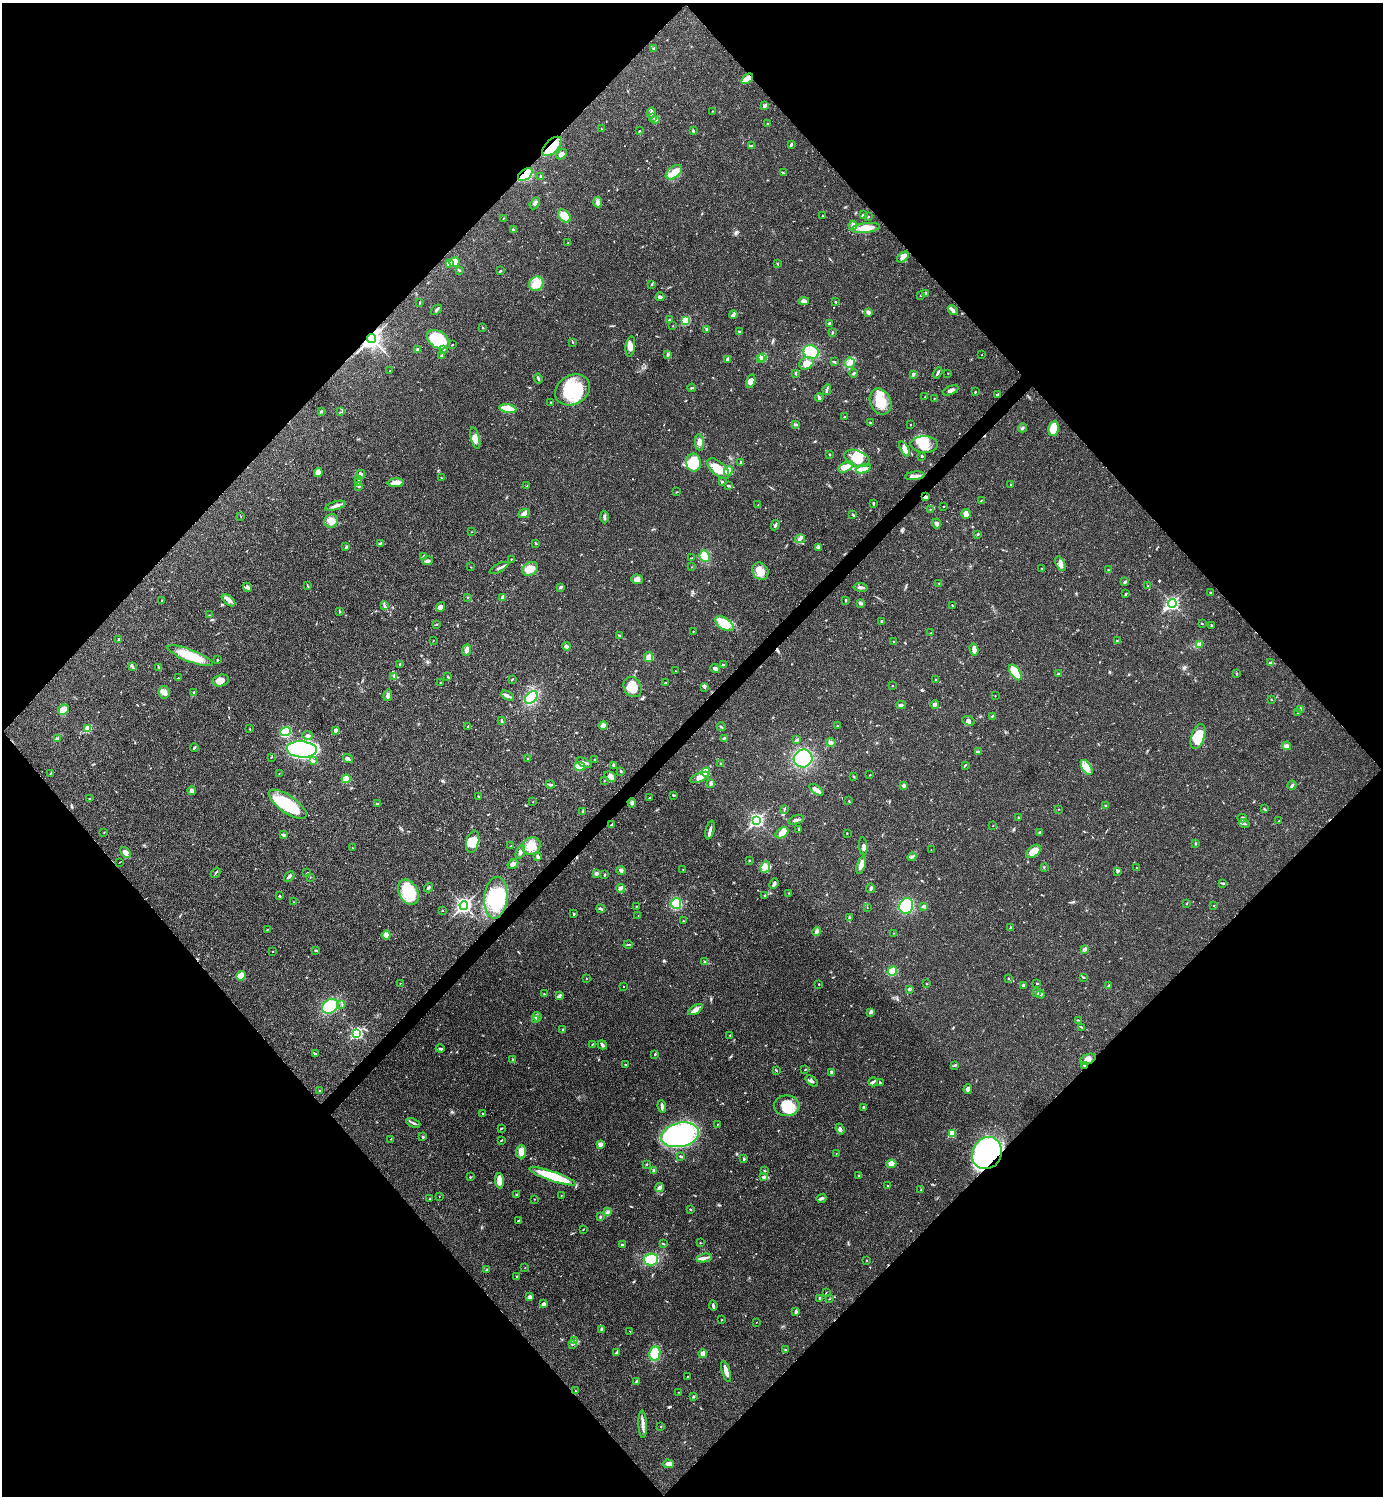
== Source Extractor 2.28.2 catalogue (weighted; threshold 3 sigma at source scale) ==
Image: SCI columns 299-5822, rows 1-5976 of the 5980 x 5981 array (HDU 1 of 3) = the unmasked area's bounding box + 8 px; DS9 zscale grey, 4 x 4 block average (1 PNG px = mean of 4 x 4 image px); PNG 1385 x 1498 px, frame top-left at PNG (2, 3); each listed source drawn as its Kron ellipse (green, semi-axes under 4 px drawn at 4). Shown black and unused: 51% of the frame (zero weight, under 3 of 4 exposures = <1% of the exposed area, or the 3 px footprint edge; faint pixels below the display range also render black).
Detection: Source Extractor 2.28.2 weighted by HDU 2 'WHT'. Background 0.0207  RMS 0.0022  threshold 0.00989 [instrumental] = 3 sigma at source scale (4.5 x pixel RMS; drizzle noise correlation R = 1.50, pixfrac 1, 0.05/0.05 arcsec/px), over >= 5 px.
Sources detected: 606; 3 inside a brighter object's white glare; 2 cosmic-ray / hot-pixel residue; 1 long thin detection or spike segment (spike, bleed or trail) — neither listed nor drawn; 6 coinciding with a brighter row at this scale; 40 inside a brighter listed object's ellipse — not listed separately; of the other 554, all 500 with FLUX_AUTO >= 0.408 (the completeness limit of this list) listed and drawn (54 fainter detections not listed), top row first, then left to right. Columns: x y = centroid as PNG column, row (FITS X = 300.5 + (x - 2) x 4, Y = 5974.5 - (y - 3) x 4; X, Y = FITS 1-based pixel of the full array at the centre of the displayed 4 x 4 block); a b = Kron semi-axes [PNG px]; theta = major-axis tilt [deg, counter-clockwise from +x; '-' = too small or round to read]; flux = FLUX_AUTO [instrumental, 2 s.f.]
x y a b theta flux
654 48 2 2 - 2.5
747 79 6 3 37 16
765 105 4 2 - 3.5
712 111 2 2 - 0.58
651 113 5 2 - 2.4
652 117 2 2 - 0.8
655 119 3 2 - 1.3
767 124 2 2 - 0.69
601 129 2 2 - 0.46
639 131 2 2 - 1.1
693 131 3 2 - 1.4
791 145 3 2 - 2.3
552 146 12 6 45 29
751 146 2 2 - 0.86
562 154 6 4 46 5.2
674 172 9 5 38 12
783 173 2 2 - 0.73
525 175 8 5 37 51
540 176 2 2 - 1.1
598 202 5 4 - 4.2
535 203 6 3 61 3.8
863 215 2 2 - 3.3
564 216 7 5 -47 23
822 216 2 2 - 0.68
868 217 3 2 - 0.91
503 218 2 2 - 0.52
853 225 4 3 - 4.4
865 228 14 5 7 20
513 229 4 2 - 1.3
568 242 2 2 - 0.44
903 257 6 4 39 5.8
454 262 5 4 - 11
449 263 2 2 - 18
777 264 3 2 - 0.52
459 270 3 2 - 1.5
500 271 2 2 - 0.91
536 284 8 7 - 13
652 284 3 2 - 1.3
926 293 3 2 - 1.3
921 295 2 2 - 0.41
660 297 4 3 - 2.1
804 301 5 3 - 4.1
835 302 2 2 - 1.2
420 303 2 2 - 0.68
436 310 6 2 37 2.2
953 310 6 3 -43 3.1
868 312 4 3 - 4.3
733 315 4 3 - 2.5
669 320 2 2 - 3.5
685 321 3 3 - 24
830 323 3 2 - 1.9
673 326 2 2 - 0.58
483 328 2 2 - 0.65
707 329 3 3 - 2.5
740 332 3 2 - 1.2
832 332 3 2 - 0.82
371 338 4 3 - 540
438 340 12 8 -33 58
573 342 3 2 - 0.78
452 345 2 2 - 0.84
630 346 10 4 82 7.2
418 349 2 2 - 1.1
444 349 3 2 - 1.1
811 352 8 6 -15 33
668 355 4 2 - 1.6
982 355 2 2 - 0.46
442 356 2 2 - 6.5
762 357 2 2 - 55
760 358 3 2 - 8.5
728 359 2 2 - 1.2
834 362 2 2 - 0.91
806 363 7 6 - 12
850 363 5 5 - 5.8
390 371 2 2 - 0.62
795 373 3 2 - 0.93
854 373 4 2 - 1.9
937 373 6 2 60 2.8
948 373 2 2 - 0.59
913 374 2 2 - 6.8
538 378 5 2 - 2.5
751 381 7 4 75 8.7
692 388 4 2 - 1.3
573 390 18 14 31 77
827 390 5 2 - 2.3
951 390 8 3 25 4.5
975 392 2 2 - 1
998 394 4 2 - 1.4
925 396 2 2 - 0.49
819 397 4 3 - 2.8
934 398 2 2 - 0.98
551 402 2 2 - 0.64
880 402 13 10 -65 28
508 409 8 3 -10 36
321 411 2 2 - 4.3
341 412 2 2 - 0.71
844 417 2 2 - 0.95
871 423 3 2 - 1.8
795 424 4 2 - 1.6
910 424 2 2 - 0.44
1023 428 4 2 - 1.4
1054 429 7 5 80 33
475 438 11 4 -75 7.4
699 442 8 4 -86 7.3
924 444 13 8 -1 21
905 449 8 4 -62 7
830 454 2 2 - 1.1
922 456 2 2 - 0.88
857 458 13 8 -20 24
741 462 3 2 - 1.9
694 463 9 7 -84 41
846 467 8 4 28 9.9
718 468 13 7 -41 23
863 469 8 4 20 7.8
728 471 5 4 - 16
318 472 4 4 - 4.2
361 474 4 3 - 2.3
915 476 10 2 6 8.5
441 478 2 2 - 0.58
359 480 2 2 - 0.44
359 482 3 2 - 0.8
722 482 2 2 - 1.1
396 483 8 4 1 9.6
1010 485 2 2 - 0.59
359 486 2 2 - 1.2
527 486 2 2 - 0.5
729 486 4 2 - 2
676 492 2 2 - 0.69
926 497 3 2 - 3.1
981 501 2 2 - 0.67
873 503 3 2 - 1.6
758 505 2 2 - 0.99
335 506 10 3 16 5.1
944 506 2 2 - 0.55
930 509 2 2 - 0.41
524 513 6 4 25 4.5
966 514 5 4 - 7.1
853 515 3 2 - 1
241 516 2 2 - 0.41
604 517 6 2 -89 2.8
331 521 7 6 - 8.2
937 524 5 3 - 2.7
775 525 5 2 - 2.2
471 532 2 2 - 0.59
978 534 3 2 - 0.99
800 539 5 3 - 3.7
380 543 4 2 - 1.6
535 543 2 2 - 0.5
346 547 4 2 - 1.4
819 548 2 2 - 0.77
424 556 4 2 - 2
705 556 6 5 - 23
691 558 2 2 - 0.57
511 559 2 2 - 0.62
428 561 5 3 - 3.3
1060 564 8 4 -64 5.6
471 567 2 2 - 0.59
692 567 2 2 - 0.44
499 568 10 2 27 3.9
1042 568 3 2 - 0.57
530 569 8 6 27 17
1108 569 2 2 - 0.59
760 571 9 7 -57 14
637 579 6 4 -3 6.8
1125 582 3 2 - 2.4
939 583 2 2 - 0.69
307 586 2 2 - 0.55
1148 586 3 2 - 0.77
247 587 5 3 - 3.1
560 587 3 2 - 2.6
861 587 7 3 -7 3.3
1210 592 2 2 - 0.79
1126 594 3 2 - 1.2
502 597 3 2 - 1.6
468 598 2 2 - 0.62
162 600 2 2 - 0.5
229 600 8 4 -40 5.1
846 600 3 2 - 1.4
861 603 4 2 - 4.1
1172 603 4 3 - 210
952 605 3 2 - 0.68
384 606 3 2 - 1.4
440 607 5 4 - 5.5
339 611 3 2 - 1.1
209 615 2 2 - 0.48
882 621 3 2 - 1.5
436 624 2 2 - 0.97
724 624 10 5 -34 26
1202 624 2 2 - 0.75
1211 625 2 2 - 0.68
693 631 2 2 - 0.47
931 633 2 2 - 0.65
619 636 2 2 - 0.75
119 639 2 2 - 2
433 641 2 2 - 0.43
893 641 2 2 - 0.62
1117 641 2 2 - 0.84
1200 644 2 2 - 0.74
566 646 4 3 - 2.7
974 649 6 3 -76 8.1
466 650 6 3 68 3.8
190 656 24 6 -21 45
649 657 5 4 - 5.8
217 660 2 2 - 1
1271 663 3 2 - 1.8
400 664 2 2 - 1.1
723 665 2 2 - 1.4
132 666 4 2 - 1.7
158 667 3 2 - 1.1
715 668 5 3 - 3.2
675 671 2 2 - 0.54
1015 672 9 4 -57 50
1059 674 3 2 - 1.8
1236 674 2 2 - 0.51
394 676 3 2 - 1.7
448 677 4 2 - 1.4
178 678 2 2 - 0.56
512 679 2 2 - 0.77
221 680 8 5 14 7.9
936 680 2 2 - 0.95
440 683 2 2 - 0.65
665 683 2 2 - 1.8
892 686 2 2 - 0.66
632 687 10 8 -63 23
704 687 3 3 - 1.6
164 692 6 5 - 6.2
194 693 3 2 - 1.2
388 695 6 3 77 3.8
507 696 7 3 -31 3.3
995 696 2 2 - 0.46
531 697 7 5 44 40
1271 699 2 2 - 0.55
935 704 4 3 - 4.2
901 705 4 3 - 3.2
1300 709 4 3 - 2.1
63 710 5 5 - 12
1298 713 2 2 - 0.62
992 716 3 2 - 1.1
501 721 2 2 - 0.88
969 721 6 4 -23 4.4
468 726 2 2 - 0.85
603 726 4 4 - 5.9
838 726 2 2 - 0.63
721 727 4 2 - 1.4
88 729 3 2 - 30
250 729 2 2 - 0.49
335 730 3 2 - 3.8
286 731 5 4 - 54
307 735 5 3 - 2.4
1198 736 13 6 71 32
58 738 3 2 - 1
724 738 3 2 - 2.4
797 740 3 3 - 3
831 742 5 3 - 2.7
1287 746 4 3 - 4.2
194 747 4 2 - 1.8
302 749 15 8 -4 340
979 752 3 2 - 1.7
271 757 2 2 - 0.61
348 758 5 3 - 2.6
803 758 9 9 - 84
528 759 2 2 - 0.78
594 759 2 2 - 0.7
313 761 4 3 - 3.1
584 763 8 3 -23 4
720 763 2 2 - 0.96
614 765 2 2 - 2.6
965 765 4 2 - 1.1
580 766 5 3 - 26
1087 768 8 4 -59 11
621 771 3 2 - 1.3
706 772 4 4 - 36
279 773 2 2 - 0.42
50 774 2 2 - 0.52
870 775 2 2 - 0.85
854 776 2 2 - 0.64
610 777 6 4 -30 6.4
700 777 10 4 22 8.6
346 779 4 3 - 20
604 781 3 2 - 0.54
711 783 4 3 - 2.6
550 784 4 3 - 2.7
904 785 3 3 - 2.5
1292 785 5 2 - 2.8
816 790 8 3 -38 6.6
191 791 4 3 - 5.4
673 795 3 2 - 1.4
478 796 3 2 - 0.71
650 797 3 2 - 0.73
90 799 3 2 - 2
849 801 2 2 - 0.84
533 802 2 2 - 0.43
377 803 3 2 - 1.1
632 803 5 3 - 2.3
288 804 22 8 -35 55
1105 805 2 2 - 0.76
784 809 3 2 - 1
1059 809 2 2 - 0.44
1264 809 2 2 - 0.65
583 811 3 2 - 1.1
1018 818 2 2 - 0.94
1242 818 5 3 - 2.9
757 820 3 3 - 210
796 820 8 2 17 4.7
1279 821 2 2 - 0.57
1244 824 5 2 - 2.4
612 825 3 2 - 1.3
993 826 2 2 - 0.46
710 830 9 2 76 4.4
799 830 4 2 - 1.3
104 832 2 2 - 0.65
782 833 7 5 35 11
847 833 2 2 - 0.63
1040 833 3 2 - 1.7
283 835 4 3 - 2.2
473 842 11 6 76 18
1195 843 3 2 - 0.88
511 846 2 2 - 0.43
531 846 9 8 - 20
863 846 8 2 -84 3.5
352 848 2 2 - 0.44
931 850 2 2 - 0.46
1033 851 8 5 41 18
125 852 6 4 -52 5.5
520 852 7 4 67 5
538 857 4 3 - 3.4
912 857 5 2 - 2.2
750 860 2 2 - 1.3
120 862 3 2 - 0.54
513 864 6 3 30 3.5
861 865 9 3 72 9.4
765 867 6 4 66 6.4
1044 867 2 2 - 0.71
1137 868 2 2 - 1.3
683 869 2 2 - 0.43
621 870 4 3 - 2.4
1117 871 2 2 - 1
215 873 6 2 51 1.3
307 873 2 2 - 0.47
597 873 4 3 - 2.8
605 875 2 2 - 1.1
289 876 6 2 45 3.3
310 877 2 2 - 0.47
1223 883 4 2 - 1.6
774 884 5 2 - 3.3
429 888 5 2 - 2
620 888 4 3 - 3.3
871 888 5 2 - 2.5
408 892 13 9 -60 47
789 893 2 2 - 0.59
765 895 3 2 - 0.97
279 896 3 2 - 0.81
496 898 21 11 85 59
294 902 2 2 - 0.46
676 903 5 5 - 43
1187 904 2 2 - 0.65
464 906 4 3 - 260
636 906 2 2 - 0.61
906 906 8 7 - 57
923 906 4 2 - 2.4
1214 906 2 2 - 0.47
867 907 2 2 - 0.42
601 909 4 2 - 2.1
442 910 2 2 - 0.57
574 914 2 2 - 1.1
638 915 2 2 - 0.62
849 918 2 2 - 1
683 921 2 2 - 0.59
1010 927 3 2 - 0.88
268 929 2 2 - 0.72
817 931 4 2 - 2.2
894 933 2 2 - 0.58
386 935 4 4 - 7.9
628 944 4 2 - 1.2
1084 949 4 3 - 3.6
315 950 4 2 - 1.4
272 951 2 2 - 0.62
705 962 2 2 - 2.1
892 971 5 4 - 24
241 976 5 4 - 23
586 978 2 2 - 0.55
1083 978 3 2 - 0.8
1008 979 2 2 - 0.8
400 983 2 2 - 0.47
1037 983 2 2 - 1.2
819 984 2 2 - 0.7
926 984 2 2 - 0.51
1023 985 2 2 - 2.2
1108 986 2 2 - 0.68
624 987 2 2 - 0.51
910 989 3 3 - 2.5
1037 992 3 3 - 2.8
544 994 2 2 - 0.54
1040 994 4 3 - 2.7
559 996 4 2 - 2.1
342 1004 2 2 - 0.81
330 1006 8 6 34 71
695 1010 8 4 31 6.2
871 1012 3 3 - 1.8
537 1017 5 2 - 2.5
535 1020 2 2 - 0.68
1078 1020 3 2 - 0.89
1081 1027 3 2 - 0.8
563 1030 3 2 - 1.8
357 1033 3 3 - 120
730 1035 3 2 - 0.61
592 1044 2 2 - 0.72
602 1045 5 3 - 2.7
440 1049 4 2 - 1.7
315 1053 3 2 - 1.1
655 1054 2 2 - 1
1088 1059 8 5 22 5.8
513 1060 3 2 - 1.6
625 1065 2 2 - 0.65
955 1065 4 2 - 1.5
1085 1065 3 2 - 1.2
805 1069 2 2 - 0.58
776 1070 3 2 - 1
831 1073 3 2 - 2.8
812 1081 7 2 -38 2.8
873 1082 4 2 - 2.6
880 1083 2 2 - 1.3
968 1089 4 3 - 5.2
319 1091 2 2 - 1.2
662 1106 6 2 -83 3.9
787 1106 13 10 1 38
863 1107 3 2 - 1.2
482 1114 3 2 - 0.7
413 1123 7 2 -24 2.3
717 1124 2 2 - 0.55
501 1128 4 2 - 1.1
840 1129 5 3 - 3.7
952 1134 3 2 - 27
680 1135 19 12 12 180
423 1137 2 2 - 1.4
391 1139 2 2 - 0.48
501 1140 4 2 - 1.2
600 1144 4 3 - 4.9
521 1152 7 5 87 7.8
836 1153 2 2 - 0.45
987 1153 16 14 62 270
681 1156 3 2 - 1.5
744 1159 3 2 - 1.1
891 1164 5 3 - 17
647 1165 3 2 - 1.1
654 1170 2 2 - 5.7
764 1171 3 2 - 0.8
859 1175 2 2 - 0.93
553 1176 24 4 -19 68
470 1177 3 2 - 1.1
763 1177 3 3 - 2.3
499 1181 7 3 -87 14
888 1186 2 2 - 1.1
660 1188 4 3 - 4.9
921 1190 2 2 - 0.68
517 1194 2 2 - 1.3
439 1196 2 2 - 0.41
561 1196 2 2 - 0.49
821 1198 5 3 - 2.7
430 1199 3 2 - 0.87
534 1199 2 2 - 0.47
690 1209 3 2 - 1.2
607 1212 3 2 - 1.7
600 1217 3 2 - 1.3
519 1220 2 2 - 0.66
583 1229 2 2 - 0.6
700 1243 2 2 - 0.78
622 1244 3 2 - 1
663 1244 3 2 - 0.99
704 1258 8 3 11 5.7
651 1260 7 6 - 39
866 1260 2 2 - 0.76
525 1268 2 2 - 0.54
487 1269 2 2 - 2.3
516 1277 2 2 - 0.74
826 1292 2 2 - 0.6
530 1297 4 3 - 3.8
820 1298 3 2 - 2.3
829 1299 2 2 - 0.47
544 1304 3 2 - 3.7
713 1305 5 2 - 2.4
796 1311 4 2 - 2.4
722 1320 2 2 - 0.65
756 1323 2 2 - 0.46
601 1329 3 3 - 1.7
630 1331 2 2 - 2
574 1341 2 2 - 1.1
572 1345 2 2 - 0.75
786 1350 3 2 - 0.66
616 1353 3 2 - 1.1
655 1353 7 5 79 29
703 1354 4 3 - 8.8
726 1371 11 3 -74 8.6
688 1377 2 2 - 0.55
636 1381 3 2 - 1.5
575 1391 2 2 - 0.47
678 1392 2 2 - 0.56
693 1397 2 2 - 2.5
643 1424 14 3 -88 6.9
660 1426 2 2 - 0.63
668 1464 5 4 - 3.6
Overlapping masked pixels (flux is a lower limit): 7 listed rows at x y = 747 79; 552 146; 525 175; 371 338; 926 497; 1085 1065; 987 1153
Diffuse or blended objects may show on this block-average render without a row.